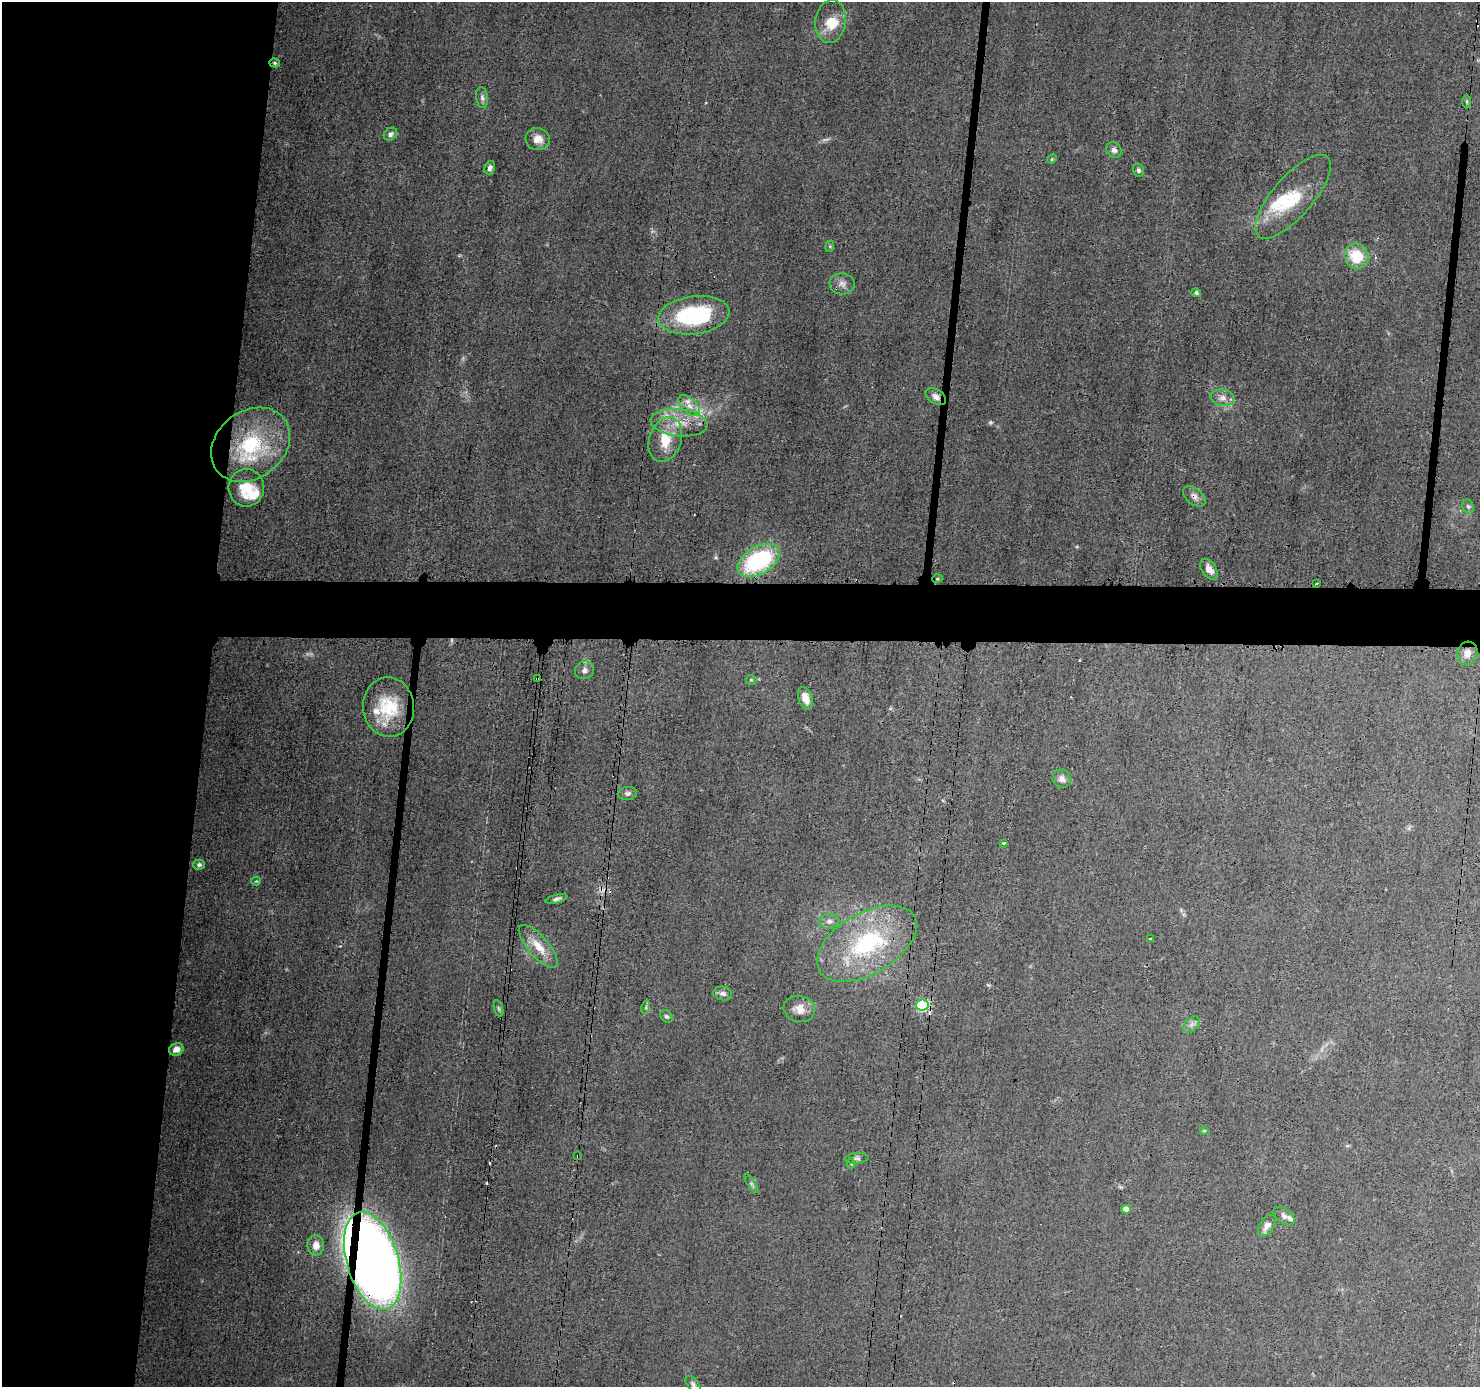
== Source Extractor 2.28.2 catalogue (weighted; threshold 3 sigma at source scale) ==
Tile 4 of 3 x 3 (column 1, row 2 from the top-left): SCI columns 1-1478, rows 1496-2880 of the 4435 x 4471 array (HDU 1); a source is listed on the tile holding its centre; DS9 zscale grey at full resolution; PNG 1482 x 1389 px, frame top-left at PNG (2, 2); each listed source drawn as its Kron ellipse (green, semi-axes under 4 px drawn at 4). Shown black and unused: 18% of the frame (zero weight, under 3 of 4 exposures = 2% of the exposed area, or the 3 px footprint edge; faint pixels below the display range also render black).
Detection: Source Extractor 2.28.2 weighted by HDU 2 'WHT'; one run over the whole footprint, this tile lists its part. Background 0.0344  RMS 0.0034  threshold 0.0151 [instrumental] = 3 sigma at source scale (4.5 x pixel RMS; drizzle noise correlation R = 1.50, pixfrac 1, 0.05/0.05 arcsec/px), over >= 5 px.
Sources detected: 82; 5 too faint to see at this stretch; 7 cosmic-ray / hot-pixel residue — neither listed nor drawn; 6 inside a brighter listed object's ellipse — not listed separately; the other 64 listed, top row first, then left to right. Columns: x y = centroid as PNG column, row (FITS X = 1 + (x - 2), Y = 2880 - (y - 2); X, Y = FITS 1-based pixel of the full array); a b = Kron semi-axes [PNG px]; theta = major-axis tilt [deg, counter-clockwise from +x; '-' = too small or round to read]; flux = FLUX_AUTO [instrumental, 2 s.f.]
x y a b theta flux
831 21 22 15 80 6.8
275 63 5 4 - 0.49
482 98 10 6 -84 1.2
1467 102 7 4 -90 0.53
390 134 7 6 - 1.1
538 139 12 11 - 3.3
1114 150 8 7 - 1.5
1052 159 5 4 - 0.39
490 168 7 5 72 0.98
1139 170 6 5 - 0.85
1293 197 53 20 49 16
830 246 6 4 73 0.41
1356 256 13 11 -66 12
842 284 12 10 -5 2.1
1196 293 4 4 - 0.75
694 315 36 19 8 33
936 397 11 7 -32 1.8
1222 398 12 8 -10 2.3
689 406 13 7 -44 2.9
679 423 28 13 -6 8.6
665 439 23 16 72 9.9
250 445 43 33 38 32
246 488 19 17 -86 8.3
1194 496 13 8 -39 1.7
1468 506 7 5 -66 0.75
758 561 23 14 30 39
1209 569 11 7 -56 2.6
937 579 5 3 - 0.33
1316 584 2 2 - 0.4
1467 653 12 10 75 2.8
584 670 9 9 - 1.6
537 679 3 2 - 0.5
751 680 5 5 - 0.44
805 698 11 7 -71 3.3
389 707 30 25 -85 16
1062 779 9 9 - 1.6
628 793 9 6 7 1
1004 843 3 3 - 0.5
199 865 6 5 - 0.87
256 881 5 4 - 0.35
557 899 11 4 14 1
829 921 10 7 11 1.5
1151 939 3 3 - 0.91
867 944 55 30 30 41
538 946 27 10 -49 6.8
723 993 9 6 -9 1.4
922 1005 6 5 - 41
646 1007 7 4 73 0.68
499 1009 8 3 -71 0.54
799 1009 16 13 -15 3.6
666 1016 7 5 -41 0.69
1192 1024 10 6 44 1.3
176 1049 7 6 - 2.4
1204 1131 4 4 - 0.41
578 1156 3 2 - 0.25
857 1158 12 5 4 0.97
851 1164 5 4 - 0.67
751 1184 10 4 -57 0.7
1126 1209 5 4 - 2.9
1284 1216 12 7 -37 1.7
1267 1226 12 7 55 2.1
316 1245 10 8 -85 3.1
373 1261 50 26 -74 440
693 1384 9 5 -50 0.91
Overlapping masked pixels (flux is a lower limit): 9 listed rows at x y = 275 63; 936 397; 1194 496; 937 579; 1316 584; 537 679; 922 1005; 578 1156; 373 1261